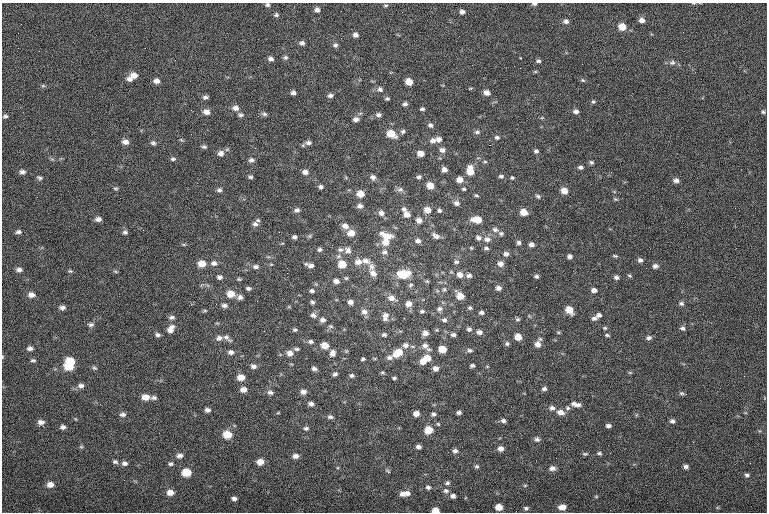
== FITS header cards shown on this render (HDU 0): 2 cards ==
NAXIS1  =                  765
NAXIS2  =                  510

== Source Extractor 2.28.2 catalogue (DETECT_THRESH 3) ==
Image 765 x 510 px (HDU 0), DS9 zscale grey, 1 PNG px = 1 image px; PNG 769 x 514 px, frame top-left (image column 1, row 510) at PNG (2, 3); no overlay
Background -0.721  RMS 8.1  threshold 24.2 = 3 sigma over >= 5 px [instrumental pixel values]
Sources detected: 312; all 312 listed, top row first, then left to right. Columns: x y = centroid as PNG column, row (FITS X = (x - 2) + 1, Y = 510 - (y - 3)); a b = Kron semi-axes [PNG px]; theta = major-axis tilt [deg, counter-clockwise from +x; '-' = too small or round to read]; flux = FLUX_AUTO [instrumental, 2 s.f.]
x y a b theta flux
534 4 6 4 -3 970
267 5 5 5 - 990
385 5 6 4 -5 710
317 10 5 5 - 1700
462 12 5 5 - 1900
276 15 5 5 - 950
642 20 6 5 - 2400
566 21 6 5 - 1600
622 27 7 6 - 6600
683 32 2 2 - 580
355 35 6 5 - 1900
302 43 6 5 - 1500
335 45 6 6 - 1300
145 48 3 2 - 410
39 51 2 2 - 1200
285 57 6 6 - 1100
520 58 3 2 - 470
271 59 6 5 - 1700
538 61 6 4 -4 1100
672 63 9 7 11 1700
520 68 2 2 - 220
134 75 9 7 7 3800
130 79 8 6 -26 2000
583 80 6 5 - 780
156 81 6 5 - 2400
409 82 6 5 - 5900
43 86 6 4 0 730
380 89 8 6 -42 1700
293 93 5 5 - 1600
487 93 6 5 - 3000
330 95 7 5 12 1500
205 97 7 5 7 1400
387 98 6 4 -13 860
593 102 5 5 - 850
405 104 6 4 13 1400
235 108 8 7 - 2500
422 109 4 3 - 1000
191 110 3 2 - 500
576 111 6 5 - 1700
206 112 8 6 -17 2800
763 112 5 4 - 820
264 114 7 5 -12 1200
240 115 7 5 -17 1200
378 115 7 5 -11 1500
5 116 6 4 14 1000
356 119 7 6 - 2100
430 125 6 5 - 1500
403 131 6 5 - 1200
477 132 7 5 -7 1300
391 134 9 7 -29 8300
497 137 6 5 - 1200
439 139 8 7 - 2000
181 140 6 3 -20 620
433 141 8 7 - 2500
125 142 8 6 -2 2600
153 143 7 5 -17 1200
308 143 8 6 1 1800
489 145 2 2 - 3600
204 147 6 5 - 1000
442 150 7 6 - 2100
536 151 5 4 - 1200
221 153 8 7 - 2500
420 153 6 5 - 3800
173 159 6 5 - 1000
251 160 7 6 - 1500
485 162 5 3 - 630
591 162 5 4 - 1000
580 167 6 4 3 1300
444 170 5 5 - 2300
470 171 10 7 -89 7300
22 172 7 5 -4 1600
305 172 7 6 - 2300
501 176 7 5 -6 1100
250 177 6 4 -6 1000
373 177 7 6 - 2000
419 177 6 5 - 1100
39 178 7 4 -29 1100
512 178 5 4 - 790
460 180 7 6 - 3600
676 180 7 5 -3 1900
430 186 6 5 - 5900
321 187 5 5 - 1300
116 188 6 4 5 750
400 189 9 7 3 1700
464 189 5 3 - 730
219 190 7 5 19 1400
564 191 6 6 - 4900
360 194 7 6 - 5500
476 195 5 3 - 740
538 196 6 4 -43 1000
615 199 6 4 -24 740
456 203 8 6 -21 1800
360 206 6 6 - 1800
404 209 7 6 - 1600
297 210 7 5 17 1600
427 210 7 6 - 4600
439 210 5 4 - 1100
524 212 6 5 - 5800
381 213 7 7 - 2300
407 214 7 6 - 3400
98 219 6 5 - 2000
419 220 7 6 - 2600
477 220 9 5 -5 7600
255 224 8 7 - 2200
345 226 7 6 - 3100
495 230 8 6 -21 1700
18 232 7 5 6 1400
125 232 6 6 - 1300
351 233 8 7 - 5000
501 233 7 6 - 1200
235 236 2 2 - 1200
387 236 13 7 -20 7600
436 236 10 6 -32 2400
294 237 5 4 - 1300
478 238 7 6 - 1800
487 239 9 7 -7 2500
418 241 7 6 - 1800
386 243 9 8 - 4700
519 243 5 5 - 1300
531 244 5 4 - 2100
471 248 5 4 - 500
486 248 6 4 -1 1100
319 249 5 5 - 1200
340 250 8 7 - 1600
348 250 9 7 -54 2600
384 252 8 7 - 1700
506 254 7 6 - 1800
570 256 5 4 - 1400
615 256 6 3 -14 780
357 257 3 3 - 1200
640 260 6 6 - 1600
365 261 13 7 -12 3300
358 262 9 7 6 3300
456 262 7 5 11 1100
214 263 8 6 12 2100
202 264 7 6 - 5800
342 264 8 7 - 8400
500 264 7 6 - 2600
310 265 9 4 -16 2400
515 265 2 2 - 1900
655 266 6 5 - 1800
256 267 7 5 0 1600
372 267 9 7 -87 2500
646 268 2 2 - 970
19 270 7 6 - 1800
70 271 6 5 - 740
115 271 6 4 -20 660
287 273 2 2 - 3700
373 273 11 8 -48 3200
403 274 13 8 4 13000
460 275 8 7 - 3300
469 275 6 5 - 1600
536 276 5 4 - 1100
629 276 6 4 -20 730
219 277 6 5 - 1500
616 277 6 5 - 1500
346 278 5 5 - 780
239 279 5 3 - 690
336 281 7 5 -7 2500
427 281 5 4 - 740
411 285 7 4 28 870
248 288 5 4 - 1100
498 288 6 5 - 1900
444 289 7 5 62 1200
594 290 6 5 - 2200
312 291 6 5 - 1200
231 294 8 7 - 5800
31 295 8 6 2 2600
460 296 7 6 - 6800
240 297 7 6 - 1700
391 298 11 7 -20 3400
257 301 2 2 - 280
312 302 5 4 - 1100
350 302 6 5 - 2000
681 303 7 5 -32 1200
408 304 7 6 - 3600
224 305 8 5 -7 1600
62 308 7 5 -1 1800
470 308 6 4 -20 930
439 309 8 7 - 1800
569 310 7 6 - 6500
205 311 7 3 8 650
422 311 6 5 - 1000
364 312 9 7 -7 2500
481 313 6 4 5 1400
313 315 8 7 - 1800
599 315 6 5 - 1700
385 316 11 7 80 2900
172 317 8 6 1 1500
594 318 7 5 17 1500
518 319 6 5 - 980
323 320 7 5 5 1900
444 320 6 6 - 1500
91 325 7 5 4 1400
331 326 6 5 - 890
605 328 5 4 - 710
682 328 6 6 - 1400
171 329 11 7 60 3700
469 329 6 6 - 1400
295 330 5 5 - 910
479 332 7 6 - 1900
558 332 5 3 - 610
425 333 7 6 - 2800
158 335 6 5 - 1400
384 335 6 5 - 1100
453 335 7 5 2 1400
607 335 5 3 - 830
518 337 6 6 - 5600
219 338 8 6 15 2300
227 338 13 5 -39 1900
649 338 7 5 5 1500
310 342 7 5 -4 1400
507 343 6 6 - 1100
538 344 7 7 - 3300
325 345 7 6 - 5700
405 345 8 7 - 2200
425 346 10 8 -42 2900
30 348 7 5 0 1700
297 349 7 4 -1 1100
442 349 6 5 - 8400
470 350 7 5 -7 1300
231 352 7 6 - 1800
290 353 8 6 -9 2900
333 353 8 7 - 2500
398 353 12 8 33 8500
2 357 5 3 - 460
389 357 8 6 -1 1800
427 358 9 7 1 5900
363 359 4 3 - 890
33 360 7 4 0 900
70 361 8 6 -8 11000
423 362 7 7 - 3200
253 366 7 6 - 1800
472 366 5 4 - 1100
69 367 8 6 -3 11000
94 368 7 5 -26 940
435 368 6 6 - 2400
314 369 6 5 - 1500
382 373 7 3 -8 700
630 373 6 3 -19 560
335 374 5 5 - 1300
352 375 6 5 - 1300
241 377 7 6 - 5200
394 378 4 3 - 840
81 386 8 6 0 2100
243 389 7 5 3 3000
544 389 6 5 - 1400
270 392 8 6 -6 1600
303 392 7 6 - 2500
682 393 6 4 -1 910
686 394 3 2 - 890
145 397 8 6 -6 4700
154 398 7 5 6 1400
311 404 6 5 - 1900
574 404 8 6 1 1800
578 405 8 5 30 1700
552 408 7 6 - 1800
568 408 7 5 -15 1200
208 410 5 4 - 1800
459 412 5 4 - 1400
560 412 9 6 -10 3400
416 413 5 5 - 3200
123 414 8 6 1 1700
433 414 6 5 - 1300
330 417 7 5 -4 1300
503 421 6 5 - 1500
672 421 6 5 - 1400
41 422 7 5 7 2100
438 424 5 5 - 680
39 426 3 2 - 490
608 426 5 4 - 1500
63 427 6 5 - 1600
306 428 7 5 -11 1300
428 430 7 6 - 9600
227 434 7 6 - 9700
537 439 7 6 - 1600
693 442 2 2 - 1600
81 447 5 5 - 730
418 447 5 4 - 1700
500 448 6 5 - 2700
455 451 7 6 - 1700
599 453 6 4 -17 940
585 454 8 4 4 830
180 455 8 6 6 2200
295 456 7 6 - 2200
458 457 2 2 - 230
115 462 7 5 -14 1200
260 462 6 6 - 4200
125 463 7 6 - 1900
171 464 7 5 13 1100
477 466 5 5 - 930
686 466 5 4 - 1600
552 468 8 6 -1 2200
388 471 7 4 -36 720
186 472 7 6 - 13000
747 475 6 5 - 1200
124 480 3 2 - 390
447 483 6 5 - 1100
50 484 7 6 - 3300
525 485 5 3 - 540
428 487 6 5 - 1200
446 491 7 6 - 1400
170 492 7 6 - 4000
407 493 8 7 - 2600
403 494 8 6 12 2500
453 496 5 5 - 1700
596 496 6 4 -1 530
234 498 5 4 - 1600
499 507 6 5 - 6200
562 507 8 6 0 4100
526 508 5 4 - 1100
435 510 6 4 -3 5400
At the frame edge (FLAGS 8, measured only in part): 4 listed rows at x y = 534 4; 267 5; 2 357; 435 510